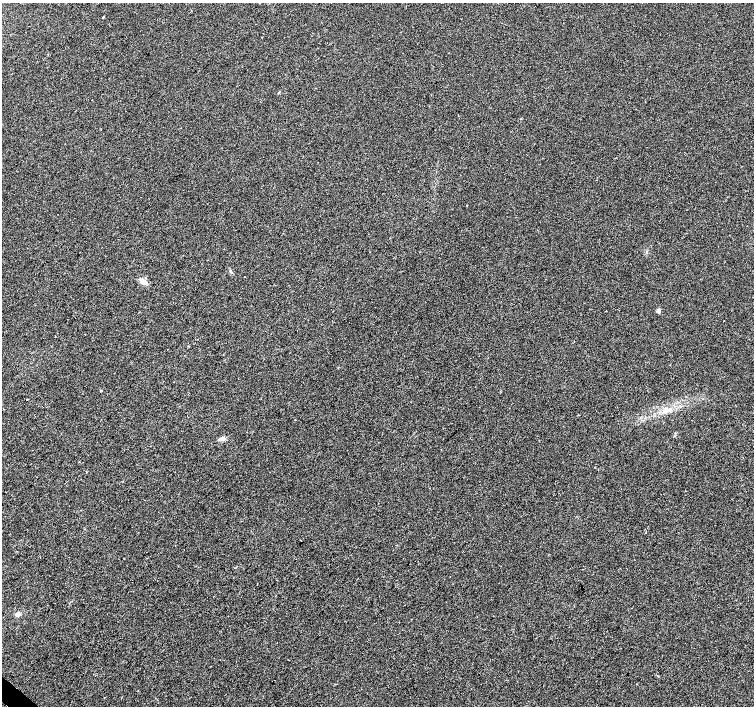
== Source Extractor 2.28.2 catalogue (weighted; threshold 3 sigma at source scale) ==
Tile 7 of 4 x 4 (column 3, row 2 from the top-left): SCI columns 3006-4508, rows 2986-4392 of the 6021 x 6033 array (HDU 1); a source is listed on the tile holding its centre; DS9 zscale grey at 2 x 2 block average (1 PNG px = mean of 2 x 2 image px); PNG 756 x 708 px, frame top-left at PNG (2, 3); no overlay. Shown black and unused: <1% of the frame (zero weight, under 2 of 3 exposures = <1% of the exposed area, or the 3 px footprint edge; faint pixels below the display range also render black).
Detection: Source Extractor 2.28.2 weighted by HDU 2 'WHT'; one run over the whole footprint, this tile lists its part. Background 0.00624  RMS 0.005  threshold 0.0223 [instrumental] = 3 sigma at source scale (4.5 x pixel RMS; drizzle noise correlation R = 1.50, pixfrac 1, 0.0396/0.0396 arcsec/px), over >= 5 px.
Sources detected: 15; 1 cosmic-ray / hot-pixel residue — not listed; the other 14 listed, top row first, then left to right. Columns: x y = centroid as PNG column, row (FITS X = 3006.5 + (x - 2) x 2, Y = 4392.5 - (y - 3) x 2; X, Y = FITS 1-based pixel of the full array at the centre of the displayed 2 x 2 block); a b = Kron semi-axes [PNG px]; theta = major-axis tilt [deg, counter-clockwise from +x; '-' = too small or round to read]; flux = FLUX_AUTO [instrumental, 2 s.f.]
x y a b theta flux
103 17 2 2 - 0.87
48 54 2 2 - 0.5
278 93 3 2 - 0.79
645 102 2 2 - 0.48
231 271 8 2 -55 1.7
244 276 2 2 - 1.8
143 282 9 6 -23 6.6
658 310 2 2 - 9.8
101 391 2 2 - 0.72
27 399 2 2 - 1.1
668 410 5 2 - 1.5
675 436 3 2 - 0.77
222 439 8 4 4 5.5
18 614 5 5 - 2.9
Diffuse or blended objects may show on this block-average render without a row.